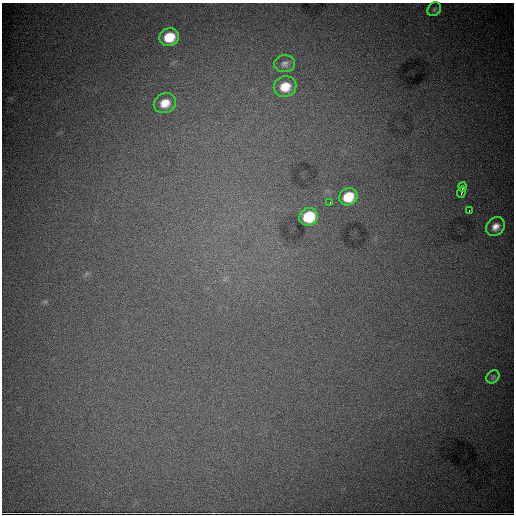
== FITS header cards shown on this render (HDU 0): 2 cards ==
NAXIS1  =                  512
NAXIS2  =                  512

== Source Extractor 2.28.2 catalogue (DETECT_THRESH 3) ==
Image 512 x 512 px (HDU 0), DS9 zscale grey, 1 PNG px = 1 image px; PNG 516 x 516 px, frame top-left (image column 1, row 512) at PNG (2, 3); each listed source drawn as its Kron ellipse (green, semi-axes under 4 px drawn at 4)
Background 9960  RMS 110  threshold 324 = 3 sigma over >= 5 px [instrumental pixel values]
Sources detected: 13; all 13 listed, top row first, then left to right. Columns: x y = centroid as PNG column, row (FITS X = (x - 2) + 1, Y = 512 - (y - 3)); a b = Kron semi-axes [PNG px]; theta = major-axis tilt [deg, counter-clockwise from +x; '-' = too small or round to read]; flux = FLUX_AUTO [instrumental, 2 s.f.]
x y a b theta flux
434 9 7 6 - 15000
169 37 10 9 - 190000
285 64 10 8 3 29000
285 87 11 10 - 140000
165 103 11 9 30 100000
463 187 4 2 - 11000
461 192 5 2 - 12000
348 197 9 8 - 170000
330 203 2 2 - 4800
469 210 2 2 - 5600
309 217 9 8 - 260000
495 227 10 8 47 57000
493 377 7 5 45 14000